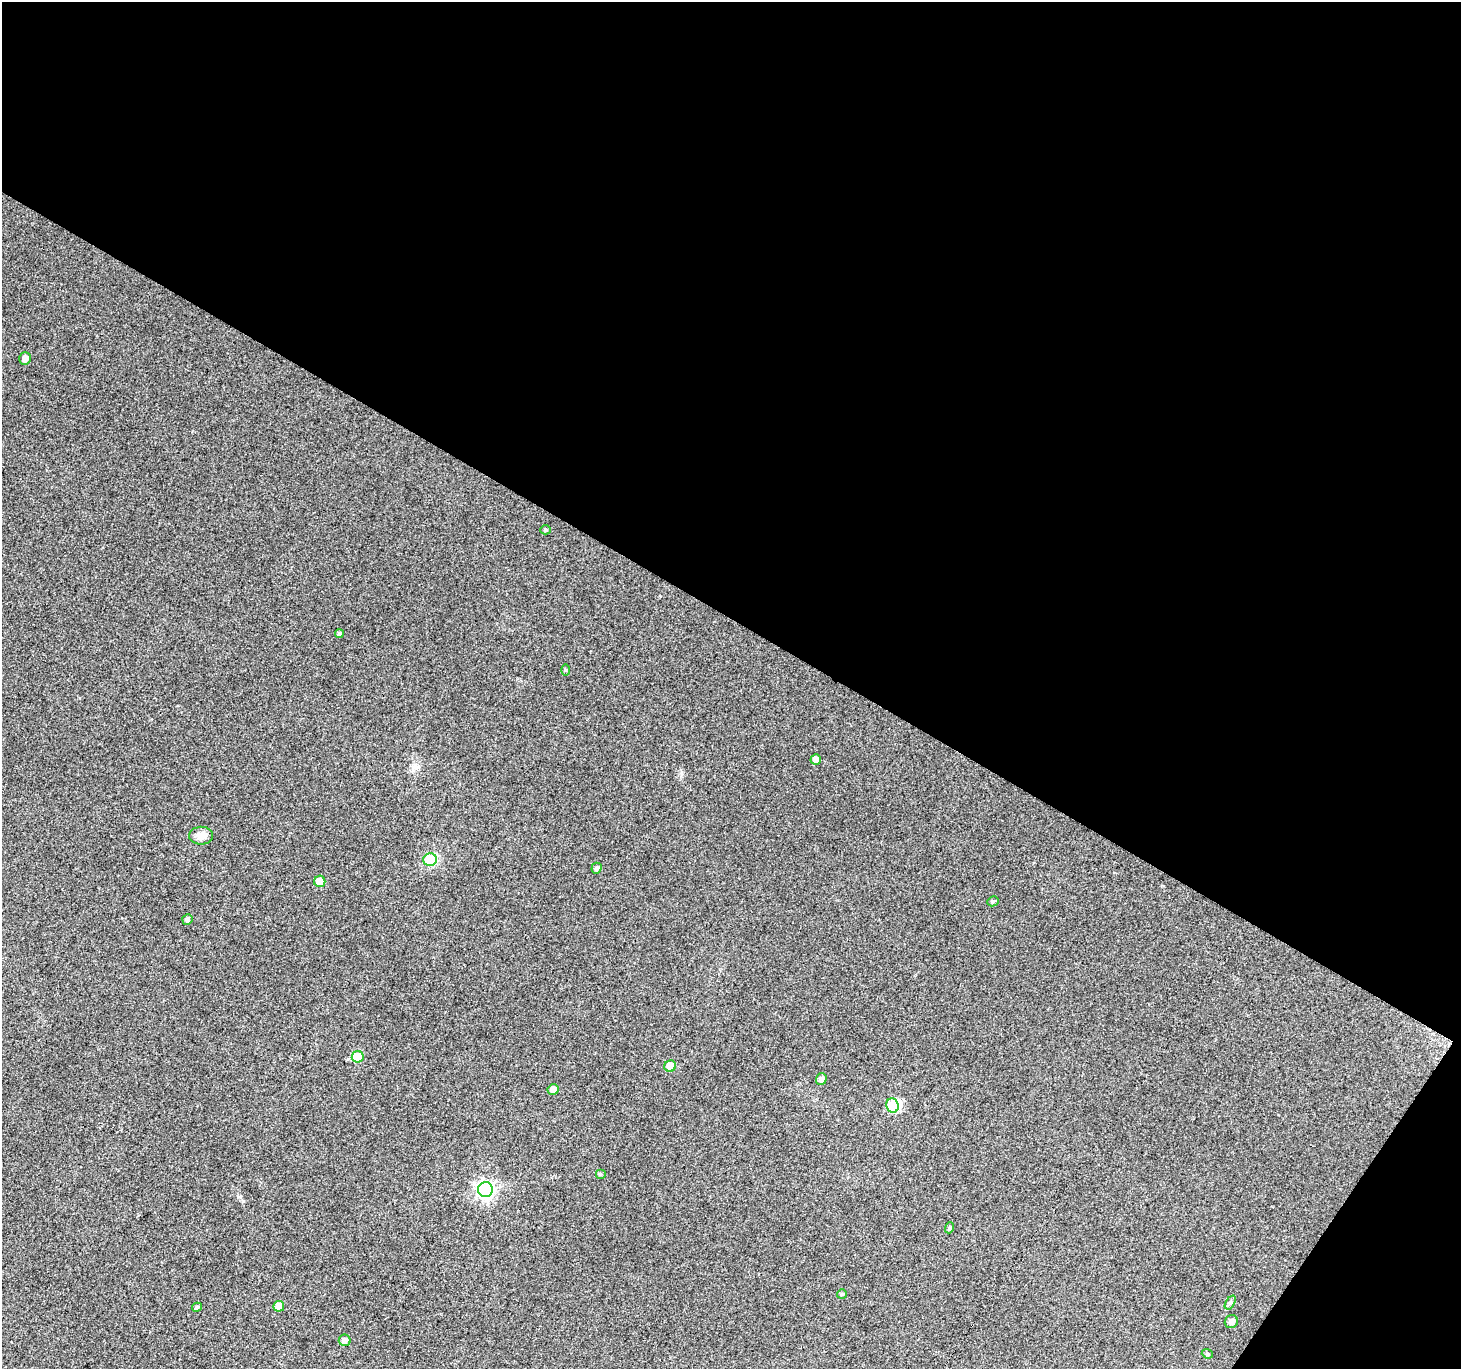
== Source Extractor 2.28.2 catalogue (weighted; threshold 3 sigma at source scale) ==
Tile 2 of 2 x 2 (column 2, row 1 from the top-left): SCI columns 1466-2924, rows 1490-2856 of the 2925 x 2958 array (HDU 1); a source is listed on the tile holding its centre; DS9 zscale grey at full resolution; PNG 1463 x 1371 px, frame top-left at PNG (2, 2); each listed source drawn as its Kron ellipse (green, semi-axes under 4 px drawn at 4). Shown black and unused: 47% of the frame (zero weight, under 3 of 4 exposures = <1% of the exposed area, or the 3 px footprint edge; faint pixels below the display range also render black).
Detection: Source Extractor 2.28.2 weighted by HDU 2 'WHT'; one run over the whole footprint, this tile lists its part. Background 0.0834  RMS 0.012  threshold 0.0545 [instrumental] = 3 sigma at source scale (4.5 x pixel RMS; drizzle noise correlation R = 1.50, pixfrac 1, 0.0396/0.0396 arcsec/px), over >= 5 px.
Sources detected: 27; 1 inside a brighter object's white glare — neither listed nor drawn; the other 26 listed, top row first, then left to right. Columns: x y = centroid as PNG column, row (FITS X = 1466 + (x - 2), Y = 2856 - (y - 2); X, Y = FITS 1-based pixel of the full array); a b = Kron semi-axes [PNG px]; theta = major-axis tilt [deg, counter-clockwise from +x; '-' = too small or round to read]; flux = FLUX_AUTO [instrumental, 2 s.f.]
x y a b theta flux
25 358 6 5 - 6.1
545 530 5 4 - 1.8
339 634 4 4 - 2.9
565 670 5 3 - 1.2
816 759 5 5 - 5.5
201 836 12 9 1 9.8
430 860 6 6 - 48
596 868 5 5 - 3.2
320 881 5 5 - 16
993 901 6 5 - 2.4
187 919 5 5 - 2.9
358 1057 6 5 - 37
670 1066 6 5 - 16
821 1079 6 5 - 5.4
553 1089 5 5 - 8.5
893 1105 7 6 - 44
600 1174 5 5 - 1.4
485 1190 7 7 - 390
949 1228 5 3 - 1.7
842 1294 5 5 - 1.7
1230 1303 7 4 58 2.5
279 1306 5 5 - 11
197 1307 5 4 - 2.4
1231 1321 7 6 - 5.1
345 1340 6 5 - 5.4
1207 1354 6 4 -21 1.8
Unlisted compact peaks at least as high as the median listed source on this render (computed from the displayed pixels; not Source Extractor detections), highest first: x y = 243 1201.